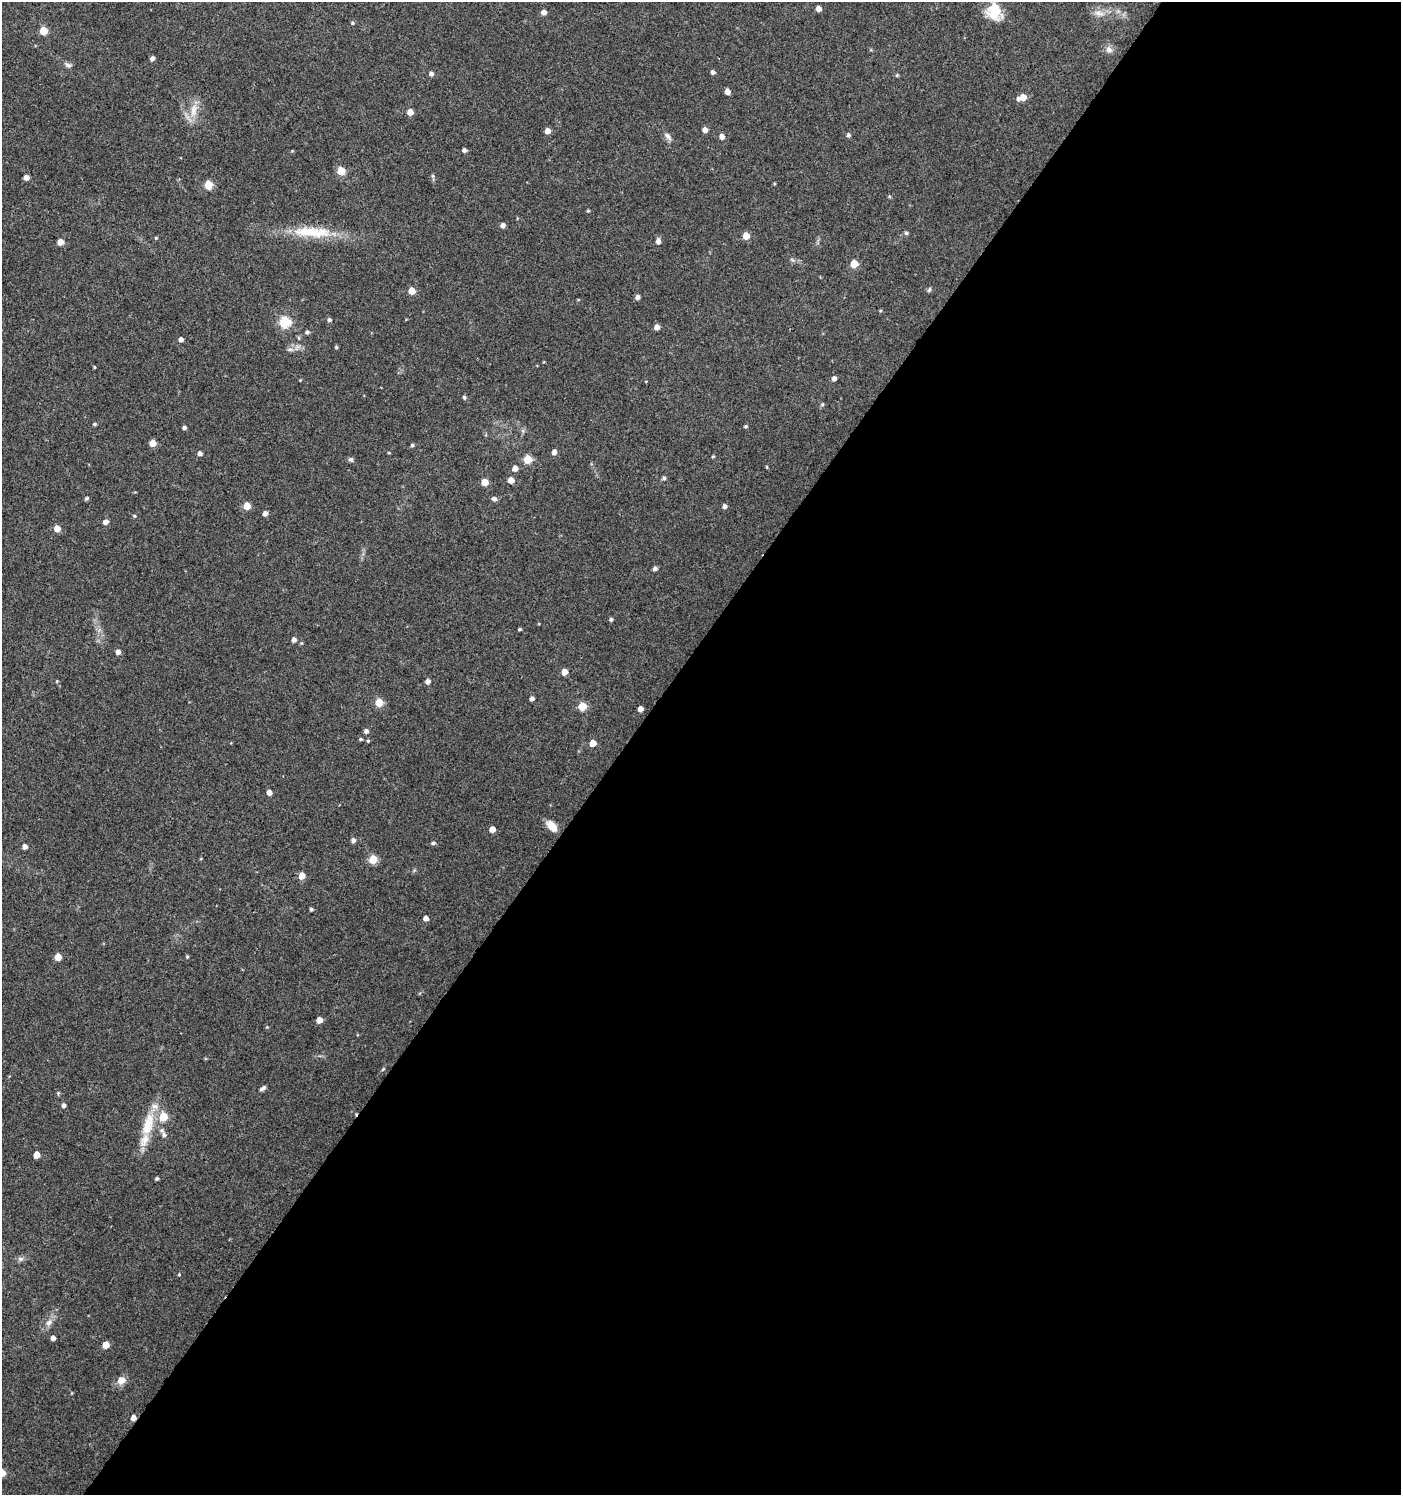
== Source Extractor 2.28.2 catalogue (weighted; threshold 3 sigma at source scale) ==
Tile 12 of 4 x 4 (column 4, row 3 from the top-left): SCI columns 4374-5772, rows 1502-2994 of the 6017 x 5983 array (HDU 1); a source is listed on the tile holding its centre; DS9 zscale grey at full resolution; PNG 1403 x 1497 px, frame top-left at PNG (2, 2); no overlay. Shown black and unused: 56% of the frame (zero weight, under 3 of 4 exposures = <1% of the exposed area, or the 3 px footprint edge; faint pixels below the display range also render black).
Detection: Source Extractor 2.28.2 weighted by HDU 2 'WHT'; one run over the whole footprint, this tile lists its part. Background 0.0237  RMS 0.0039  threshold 0.0177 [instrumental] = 3 sigma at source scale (4.5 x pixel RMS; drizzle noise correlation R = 1.50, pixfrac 1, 0.0396/0.0396 arcsec/px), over >= 5 px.
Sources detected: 129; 1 cosmic-ray / hot-pixel residue — not listed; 4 inside a brighter listed object's ellipse — not listed separately; the other 124 listed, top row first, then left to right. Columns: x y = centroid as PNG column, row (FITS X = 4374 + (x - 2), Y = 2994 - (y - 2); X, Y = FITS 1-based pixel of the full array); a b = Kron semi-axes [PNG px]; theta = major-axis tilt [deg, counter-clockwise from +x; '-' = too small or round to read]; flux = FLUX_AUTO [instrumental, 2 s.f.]
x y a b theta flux
818 9 4 4 - 2.6
544 12 5 4 - 2.4
994 12 21 17 -70 9.2
1099 13 16 7 -15 3
352 23 5 4 - 0.49
43 31 5 5 - 10
1109 49 10 9 - 1.9
152 58 5 4 - 1.3
68 65 11 6 -27 1.2
713 72 4 4 - 1.3
431 74 5 5 - 1.2
897 75 5 4 - 0.45
727 92 4 4 - 2.9
1023 97 6 5 - 4.2
194 110 22 10 80 5.2
410 112 5 4 - 4.2
705 130 5 4 - 2.4
548 131 5 5 - 2.8
848 135 5 5 - 0.99
668 136 13 6 -52 1.7
722 136 5 5 - 2.2
464 150 5 4 - 1.2
341 171 5 5 - 11
433 176 6 4 -71 0.51
26 177 4 4 - 2.4
208 185 5 5 - 13
889 196 5 4 - 0.46
588 211 4 4 - 0.44
503 225 5 5 - 1.6
309 232 54 15 -4 16
906 233 5 4 - 0.74
746 236 5 5 - 5.9
156 238 5 4 - 0.43
658 241 6 5 - 2.1
60 242 5 4 - 4.2
792 260 7 4 -37 0.69
854 264 5 5 - 10
929 290 6 4 71 0.7
412 291 5 5 - 6.5
637 297 5 5 - 1.4
329 320 5 4 - 0.93
285 322 6 5 - 34
657 327 5 4 - 2.8
307 332 5 5 - 0.97
299 338 6 4 -71 0.48
181 339 4 4 - 1.6
336 347 4 4 - 0.53
290 349 8 5 5 1.2
94 367 4 3 - 0.38
834 378 5 4 - 1.6
300 380 4 3 - 0.29
464 397 5 4 - 0.75
822 404 5 4 - 0.52
94 424 5 4 - 0.58
745 426 5 4 - 0.54
184 428 4 4 - 0.98
523 431 7 4 -72 0.67
153 443 5 5 - 4.8
412 445 5 4 - 0.66
554 452 5 4 - 2.4
200 453 4 4 - 1.4
389 453 4 3 - 0.32
713 456 4 3 - 0.44
351 459 6 6 - 0.88
528 459 5 5 - 14
767 467 5 3 - 0.39
515 468 5 5 - 2.8
664 478 6 5 - 0.7
511 480 5 5 - 4.4
484 482 5 5 - 6.5
87 498 6 4 30 0.6
494 499 5 5 - 1.5
247 506 5 5 - 7.8
724 506 5 5 - 1.3
265 513 4 4 - 2
134 516 5 4 - 0.45
106 522 5 5 - 2.2
57 529 5 5 - 4.7
655 568 4 4 - 1.2
611 619 4 4 - 0.77
520 629 4 3 - 0.52
294 640 5 5 - 1.5
118 652 5 4 - 1.9
564 672 5 4 - 4.5
57 681 4 3 - 0.34
428 681 5 4 - 2.1
532 698 4 4 - 1.4
379 702 5 5 - 11
582 706 5 5 - 12
640 709 4 4 - 2.4
366 731 5 5 - 1.3
361 739 5 4 - 0.58
368 741 5 4 - 0.49
593 743 5 5 - 5.4
269 792 4 4 - 2.7
552 826 14 8 -46 4.8
492 829 5 4 - 3.4
353 840 5 5 - 1.3
433 843 6 4 12 0.77
25 847 5 4 - 1.8
373 859 5 5 - 13
302 876 5 5 - 5.3
311 909 4 4 - 0.68
426 918 4 4 - 2.1
58 957 5 5 - 4.3
187 957 4 3 - 0.51
319 1020 5 4 - 4
267 1027 4 4 - 0.32
383 1069 6 3 45 0.45
262 1088 8 4 40 1.2
58 1093 5 4 - 0.49
64 1105 5 5 - 1.2
163 1117 5 5 - 15
148 1124 36 15 72 12
164 1135 7 6 - 1.2
37 1155 5 5 - 4.5
157 1178 4 4 - 0.64
20 1259 8 6 -1 1.2
179 1274 4 4 - 0.36
49 1322 12 7 45 2.3
53 1338 4 4 - 1.8
106 1345 5 5 - 5.7
121 1380 9 8 - 3.5
133 1418 5 4 - 2.7
Overlapping masked pixels (flux is a lower limit): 1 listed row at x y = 133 1418